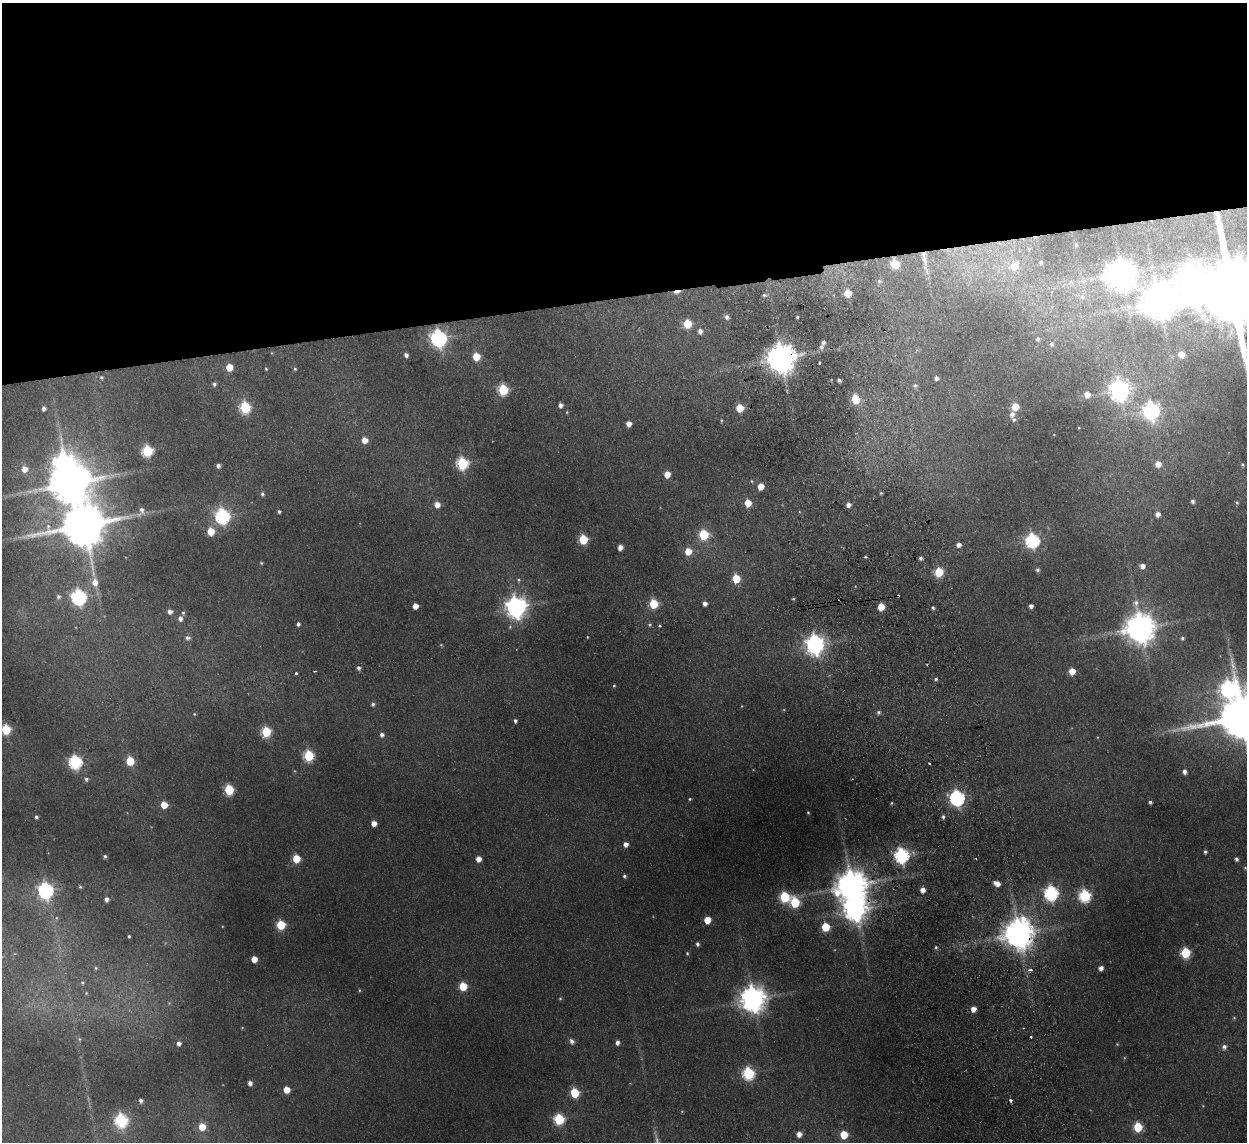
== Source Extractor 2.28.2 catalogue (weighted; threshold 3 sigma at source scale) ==
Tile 2 of 4 x 4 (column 2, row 1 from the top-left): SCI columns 1298-2542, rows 3574-4713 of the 5083 x 4981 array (HDU 1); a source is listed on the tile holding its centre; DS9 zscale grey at full resolution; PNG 1249 x 1144 px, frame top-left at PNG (2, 3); no overlay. Shown black and unused: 26% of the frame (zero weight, under 2 of 3 exposures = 3% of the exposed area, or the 3 px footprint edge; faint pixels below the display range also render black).
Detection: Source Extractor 2.28.2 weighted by HDU 2 'WHT'; one run over the whole footprint, this tile lists its part. Background 0.165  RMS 0.014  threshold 0.0629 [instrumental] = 3 sigma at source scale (4.5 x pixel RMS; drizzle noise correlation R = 1.50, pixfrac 1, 0.05/0.05 arcsec/px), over >= 5 px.
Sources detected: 209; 3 too faint to see at this stretch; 2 inside a brighter object's white glare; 3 cosmic-ray / hot-pixel residue — not listed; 2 inside a brighter listed object's ellipse — not listed separately; the other 199 listed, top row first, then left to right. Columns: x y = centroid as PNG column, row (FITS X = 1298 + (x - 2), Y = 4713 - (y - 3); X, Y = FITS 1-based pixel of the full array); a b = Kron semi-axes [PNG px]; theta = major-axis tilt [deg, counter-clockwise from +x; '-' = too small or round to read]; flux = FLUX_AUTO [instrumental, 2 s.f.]
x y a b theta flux
1076 245 5 4 - 1.5
1029 249 5 5 - 1.9
925 261 41 7 -81 26
1041 262 4 4 - 2.4
895 264 6 6 - 55
1014 266 7 7 - 28
1121 273 9 9 - 2000
879 281 7 7 - 4.7
677 292 8 4 13 9.2
848 293 5 5 - 36
1231 294 24 17 8 25000
764 295 6 5 - 2.7
1082 297 7 6 - 3.9
1159 301 11 11 - 2800
727 317 6 5 - 5.2
797 317 3 3 - 1.7
687 324 6 5 - 49
700 331 6 5 - 5.7
439 338 7 7 - 500
1038 339 5 4 - 3
1052 344 6 5 - 2.8
821 347 7 6 - 4.5
272 353 5 3 - 1.2
1181 354 6 6 - 15
406 355 5 4 - 4.9
476 357 6 5 - 32
781 358 9 8 - 2400
820 363 3 3 - 4.2
229 367 5 5 - 30
266 369 4 4 - 1.5
295 369 5 4 - 1.8
101 377 6 5 - 2.3
936 378 4 4 - 4.5
839 380 4 3 - 3.5
214 384 5 5 - 3
915 385 7 6 - 3.3
503 390 6 6 - 100
1120 390 8 7 - 860
1087 394 6 5 - 12
855 399 6 5 - 53
560 405 5 4 - 6
245 407 6 6 - 130
1015 407 5 5 - 30
44 408 5 4 - 4.7
740 408 5 5 - 30
1151 411 8 7 - 510
1012 414 9 6 79 7.1
721 420 5 4 - 1.6
629 424 5 4 - 10
1079 428 3 2 - 0.94
365 440 6 5 - 13
147 451 6 6 - 120
462 463 6 6 - 150
1158 464 6 6 - 13
1242 465 5 5 - 2.2
218 466 5 4 - 4.5
24 469 7 7 - 14
667 474 5 5 - 17
751 481 5 3 - 1.5
69 483 15 10 22 5000
761 486 5 5 - 18
881 493 3 3 - 1.7
262 494 5 4 - 2.9
1192 501 4 3 - 3.7
1237 502 5 4 - 1.9
748 503 5 5 - 27
437 505 6 6 - 11
848 505 5 5 - 7.1
141 511 14 8 67 8.1
279 511 4 3 - 3
1158 514 5 5 - 7.6
222 516 7 6 - 280
84 525 14 12 15 6700
211 531 6 5 - 32
704 535 6 6 - 92
583 539 6 5 - 65
1032 540 7 6 - 260
959 545 5 5 - 6.4
620 547 5 4 - 9.6
688 551 6 6 - 21
865 557 3 3 - 2.1
920 558 4 4 - 3.6
261 563 4 3 - 1.5
1142 566 5 5 - 7.4
1037 570 5 4 - 3.3
939 572 5 5 - 72
736 579 6 5 - 46
518 580 6 5 - 2.5
95 582 10 7 -86 13
58 597 6 6 - 3.9
79 597 7 7 - 320
705 603 5 5 - 6
654 604 6 5 - 61
415 606 5 5 - 12
1031 606 4 4 - 5
516 607 9 8 - 930
881 607 5 5 - 25
933 608 4 4 - 2.6
170 611 5 5 - 6.3
183 613 5 4 - 2
180 619 6 5 - 6.1
298 624 4 4 - 3.6
660 626 3 3 - 3.5
1140 628 10 9 - 2300
587 637 3 2 - 0.95
187 638 8 6 -12 4.4
1182 638 5 5 - 2.7
815 644 8 7 - 720
441 645 4 4 - 1.4
358 668 5 5 - 4
315 671 3 2 - 1.8
1072 671 5 5 - 19
296 673 4 3 - 4.8
936 679 4 4 - 2.4
614 685 4 4 - 1.6
1229 689 13 10 68 430
373 704 5 5 - 3.3
742 706 4 3 - 0.88
878 712 6 5 - 3
194 714 4 4 - 1.6
1242 717 15 12 10 8400
515 721 4 3 - 3.2
6 729 6 5 - 87
266 732 6 5 - 92
382 735 5 5 - 4.7
309 756 6 5 - 110
130 761 6 5 - 50
75 762 6 6 - 230
929 763 3 2 - 1.4
1184 772 5 4 - 5.7
86 779 6 5 - 3.3
229 790 6 5 - 95
957 798 7 6 - 360
690 799 4 3 - 1.7
1150 802 3 3 - 3.1
891 803 4 3 - 1.3
164 805 5 5 - 23
808 812 3 3 - 1.2
36 817 3 3 - 2.6
943 817 5 4 - 2.7
374 823 5 5 - 12
626 844 5 5 - 7.2
1205 852 4 3 - 2.4
105 856 4 4 - 3.2
901 856 7 6 - 320
296 859 5 5 - 42
478 859 5 5 - 12
1236 859 4 3 - 3.6
1245 868 4 3 - 1.4
624 876 4 4 - 2.5
997 883 6 4 -22 10
852 885 10 9 - 2700
80 887 5 4 - 1.9
923 890 5 4 - 8.9
46 891 7 6 - 390
1051 893 7 6 - 290
1085 896 6 6 - 180
784 897 6 6 - 110
106 899 5 5 - 5.8
795 902 6 6 - 84
855 909 9 8 - 1300
707 920 5 5 - 23
281 925 5 5 - 74
825 927 5 5 - 51
1019 933 10 9 - 2600
129 936 4 3 - 2
697 944 5 4 - 3.5
936 947 4 3 - 1.8
687 953 5 4 - 1.7
1185 953 6 5 - 90
254 959 5 4 - 18
96 968 5 4 - 1.8
1101 968 5 4 - 5.7
1030 970 4 3 - 12
82 983 5 4 - 1.8
463 986 5 5 - 53
359 990 4 4 - 1.5
560 998 5 3 - 1.4
753 999 9 8 - 1600
973 1009 5 5 - 11
1031 1037 3 3 - 4
79 1039 5 5 - 1.9
572 1041 7 6 - 5.4
179 1043 5 5 - 6.1
617 1043 5 5 - 5.7
1117 1044 4 3 - 1.1
1224 1047 6 6 - 5.4
748 1073 6 6 - 170
250 1083 5 4 - 6.1
286 1090 5 5 - 24
575 1093 6 5 - 55
141 1100 4 4 - 4.2
1203 1106 4 3 - 1.1
559 1119 6 6 - 120
121 1121 7 6 - 200
202 1127 6 6 - 27
1138 1127 6 5 - 69
799 1134 6 5 - 9.4
844 1135 5 5 - 42
Overlapping masked pixels (flux is a lower limit): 8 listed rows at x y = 925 261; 895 264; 677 292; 1231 294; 781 358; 852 885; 855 909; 1019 933
Isophote crosses this tile's border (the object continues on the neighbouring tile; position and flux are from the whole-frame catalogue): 4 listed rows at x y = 1231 294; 1229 689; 1242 717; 6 729